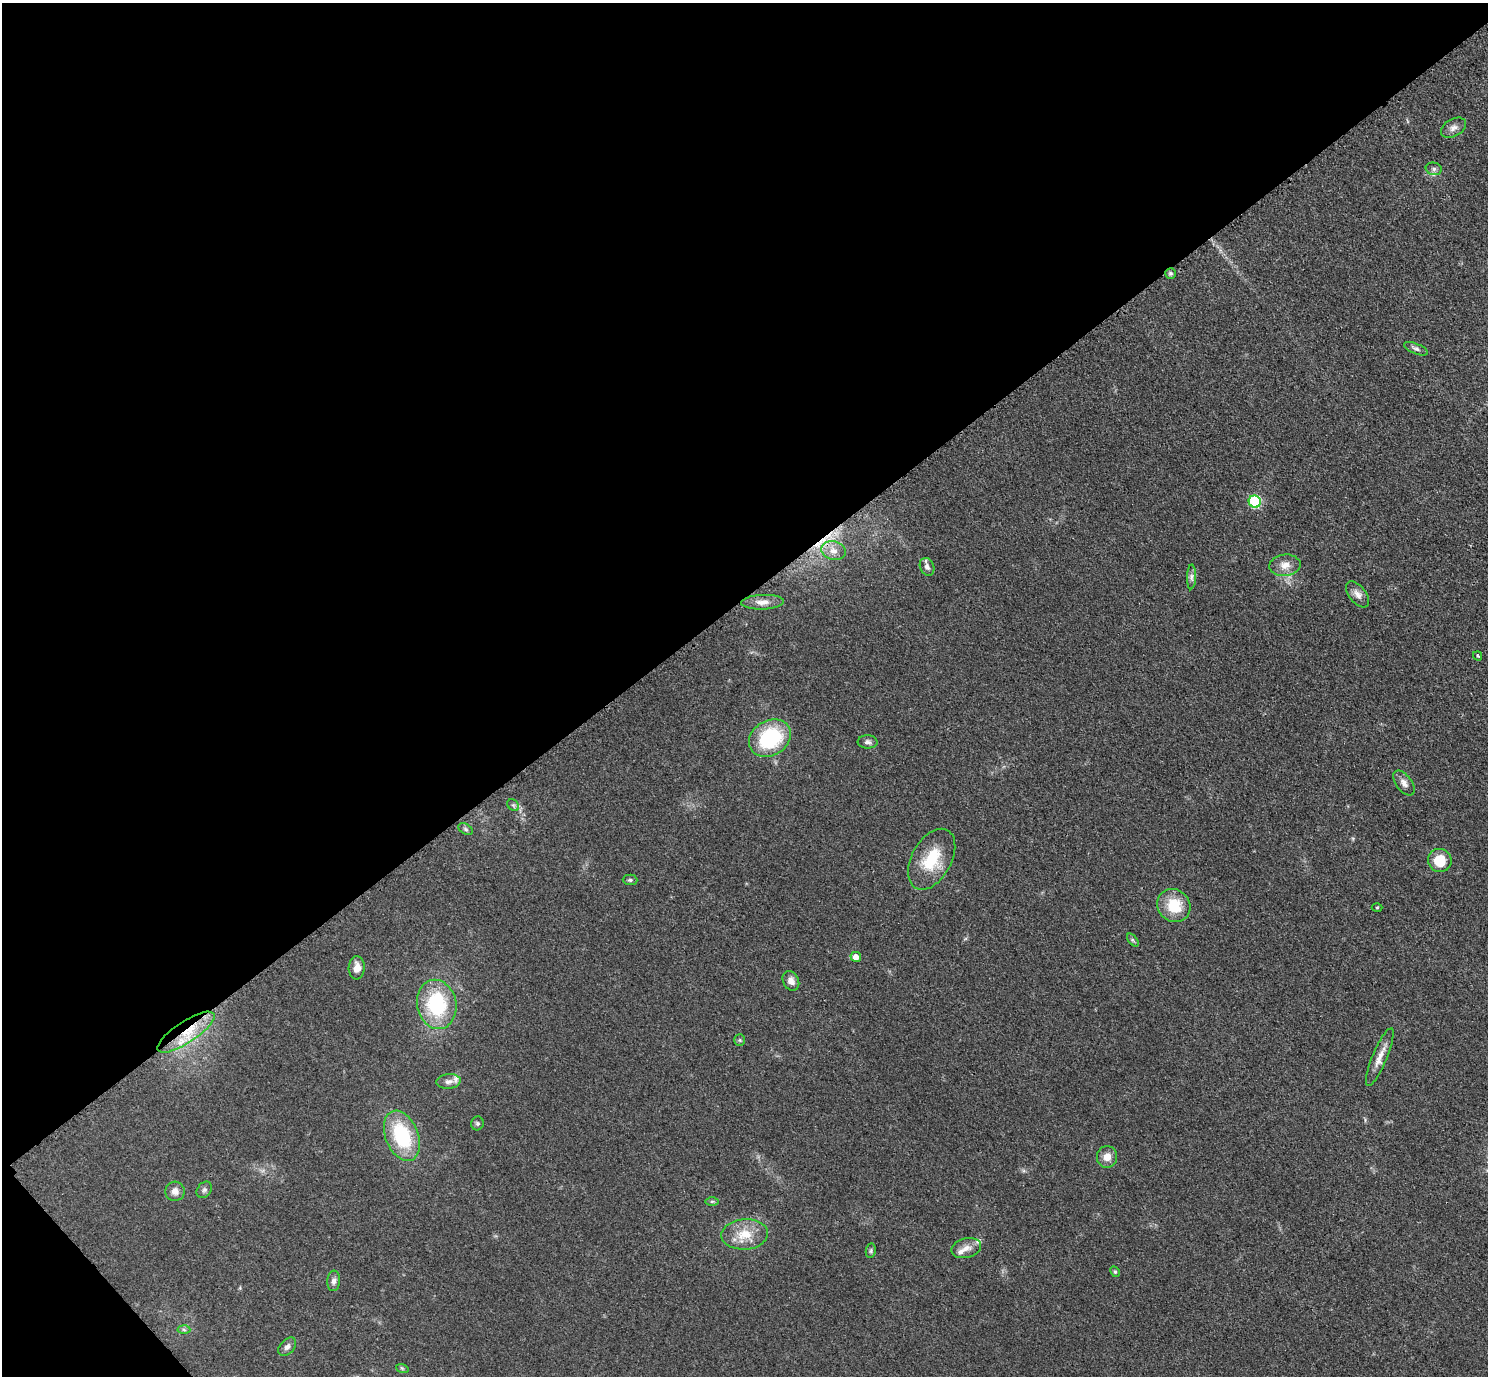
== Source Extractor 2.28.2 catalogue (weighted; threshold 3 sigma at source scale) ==
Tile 5 of 4 x 4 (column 1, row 2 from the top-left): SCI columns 17-1502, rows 3059-4432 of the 5979 x 5976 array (HDU 1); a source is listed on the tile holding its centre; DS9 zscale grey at full resolution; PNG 1490 x 1378 px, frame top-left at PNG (2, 3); each listed source drawn as its Kron ellipse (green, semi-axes under 4 px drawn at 4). Shown black and unused: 44% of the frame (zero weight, under 3 of 4 exposures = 2% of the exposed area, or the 3 px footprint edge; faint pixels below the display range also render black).
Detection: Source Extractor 2.28.2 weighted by HDU 2 'WHT'; one run over the whole footprint, this tile lists its part. Background 0.0454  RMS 0.006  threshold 0.0271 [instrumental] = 3 sigma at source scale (4.5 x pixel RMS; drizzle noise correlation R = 1.50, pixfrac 1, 0.05/0.05 arcsec/px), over >= 5 px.
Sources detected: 49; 1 cosmic-ray / hot-pixel residue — neither listed nor drawn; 3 inside a brighter listed object's ellipse — not listed separately; the other 45 listed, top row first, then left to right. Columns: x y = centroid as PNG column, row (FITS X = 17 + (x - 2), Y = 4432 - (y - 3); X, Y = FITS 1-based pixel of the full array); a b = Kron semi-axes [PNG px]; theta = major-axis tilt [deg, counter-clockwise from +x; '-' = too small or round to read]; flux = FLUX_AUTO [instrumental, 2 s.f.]
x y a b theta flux
1453 128 13 8 30 3.5
1434 169 8 6 -14 1.9
1170 273 5 5 - 1.1
1416 349 12 5 -23 1.9
1255 502 6 6 - 57
833 551 12 9 -16 5.5
1285 565 15 11 5 6
927 567 9 7 -65 2.8
1191 577 12 4 88 2.2
1358 594 15 8 -52 3.9
763 602 21 7 2 4.9
1478 656 5 3 - 0.88
770 738 22 17 31 46
868 742 10 6 -2 2
1404 783 14 8 -53 3.4
513 805 7 5 -44 1.2
466 829 8 5 -29 1.2
932 859 33 20 61 24
1440 860 12 11 - 13
630 880 7 5 -1 1.3
1174 906 17 15 -45 18
1377 907 5 3 - 0.54
1133 940 8 4 -53 1
856 957 5 5 - 4.5
357 968 11 8 86 5.5
791 981 10 8 -63 3.6
437 1004 25 19 -79 45
186 1032 33 11 33 20
740 1040 5 5 - 0.82
1380 1057 31 7 67 6.7
448 1081 12 7 6 2.9
477 1123 7 6 - 1.2
402 1136 26 16 -68 41
1107 1157 11 10 - 5.1
204 1190 9 6 54 1.6
175 1191 10 9 - 4.1
712 1201 7 4 0 1
745 1234 23 15 4 14
966 1248 15 9 14 4.8
871 1251 7 5 83 1.1
1115 1272 6 4 -63 0.81
334 1281 10 6 85 2.6
184 1330 6 4 -3 1.1
287 1347 10 7 48 2.4
402 1368 6 4 -19 0.84
Overlapping masked pixels (flux is a lower limit): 2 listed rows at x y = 833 551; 186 1032